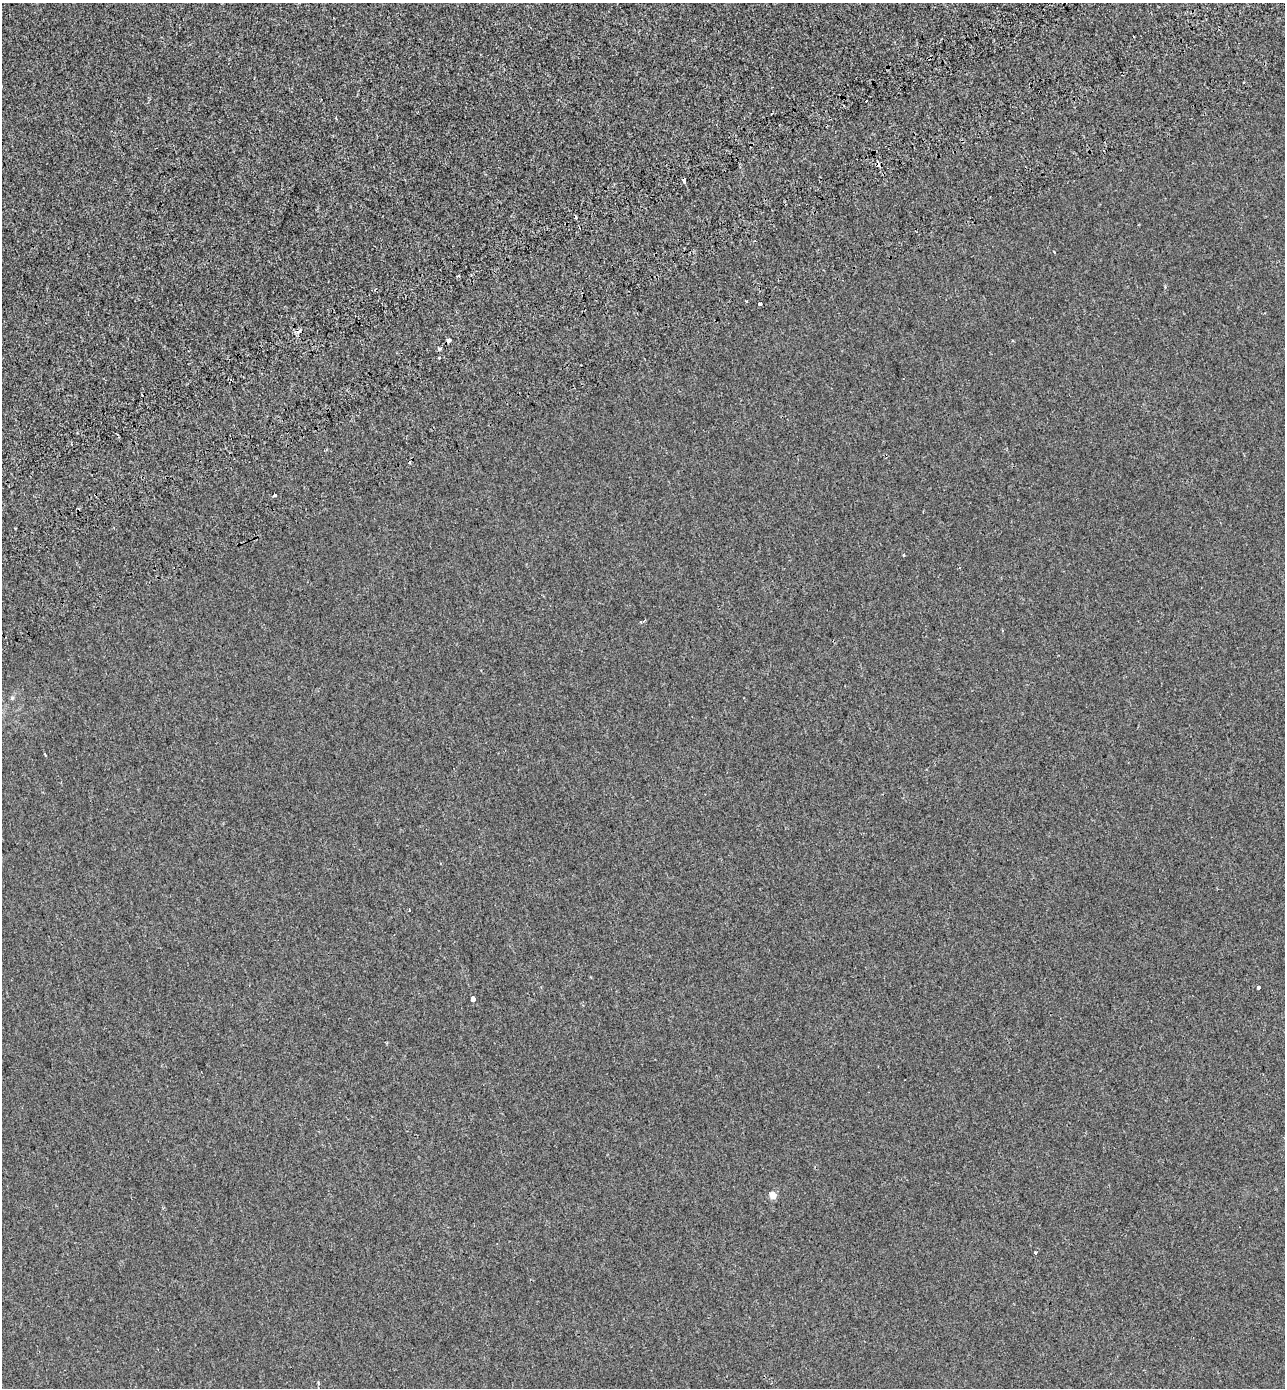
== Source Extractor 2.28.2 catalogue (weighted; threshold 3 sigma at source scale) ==
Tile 10 of 4 x 4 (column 2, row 3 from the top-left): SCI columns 1534-2816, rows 1482-2867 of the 5579 x 5738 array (HDU 1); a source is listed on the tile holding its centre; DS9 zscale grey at full resolution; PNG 1287 x 1390 px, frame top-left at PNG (2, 3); no overlay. Shown black and unused: <1% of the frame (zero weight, under 2 of 3 exposures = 7% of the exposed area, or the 3 px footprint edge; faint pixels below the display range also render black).
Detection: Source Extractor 2.28.2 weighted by HDU 2 'WHT'; one run over the whole footprint, this tile lists its part. Background -1.84e-04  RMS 0.0045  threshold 0.0203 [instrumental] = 3 sigma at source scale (4.5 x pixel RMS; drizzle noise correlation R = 1.50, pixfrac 1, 0.0396/0.0396 arcsec/px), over >= 5 px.
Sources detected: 22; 5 cosmic-ray / hot-pixel residue — not listed; the other 17 listed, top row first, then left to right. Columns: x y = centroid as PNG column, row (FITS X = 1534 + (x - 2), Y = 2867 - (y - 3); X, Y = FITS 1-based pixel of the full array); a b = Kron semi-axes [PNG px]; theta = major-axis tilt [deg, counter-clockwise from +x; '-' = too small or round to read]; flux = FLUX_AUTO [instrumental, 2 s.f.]
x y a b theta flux
1244 82 3 2 - 0.61
684 181 5 3 - 7.8
459 276 3 3 - 1.1
747 301 3 2 - 0.47
759 304 3 3 - 4.5
449 341 4 3 - 6.7
440 349 3 3 - 1.6
439 357 3 3 - 2
275 495 5 3 - 0.68
903 555 3 3 - 0.5
45 755 3 2 - 0.56
409 910 3 2 - 0.38
1258 987 3 3 - 5.9
473 999 3 3 - 150
773 1195 5 5 - 5.2
1035 1253 3 3 - 1.8
318 1382 4 4 - 0.46
Overlapping masked pixels (flux is a lower limit): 2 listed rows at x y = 684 181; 449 341